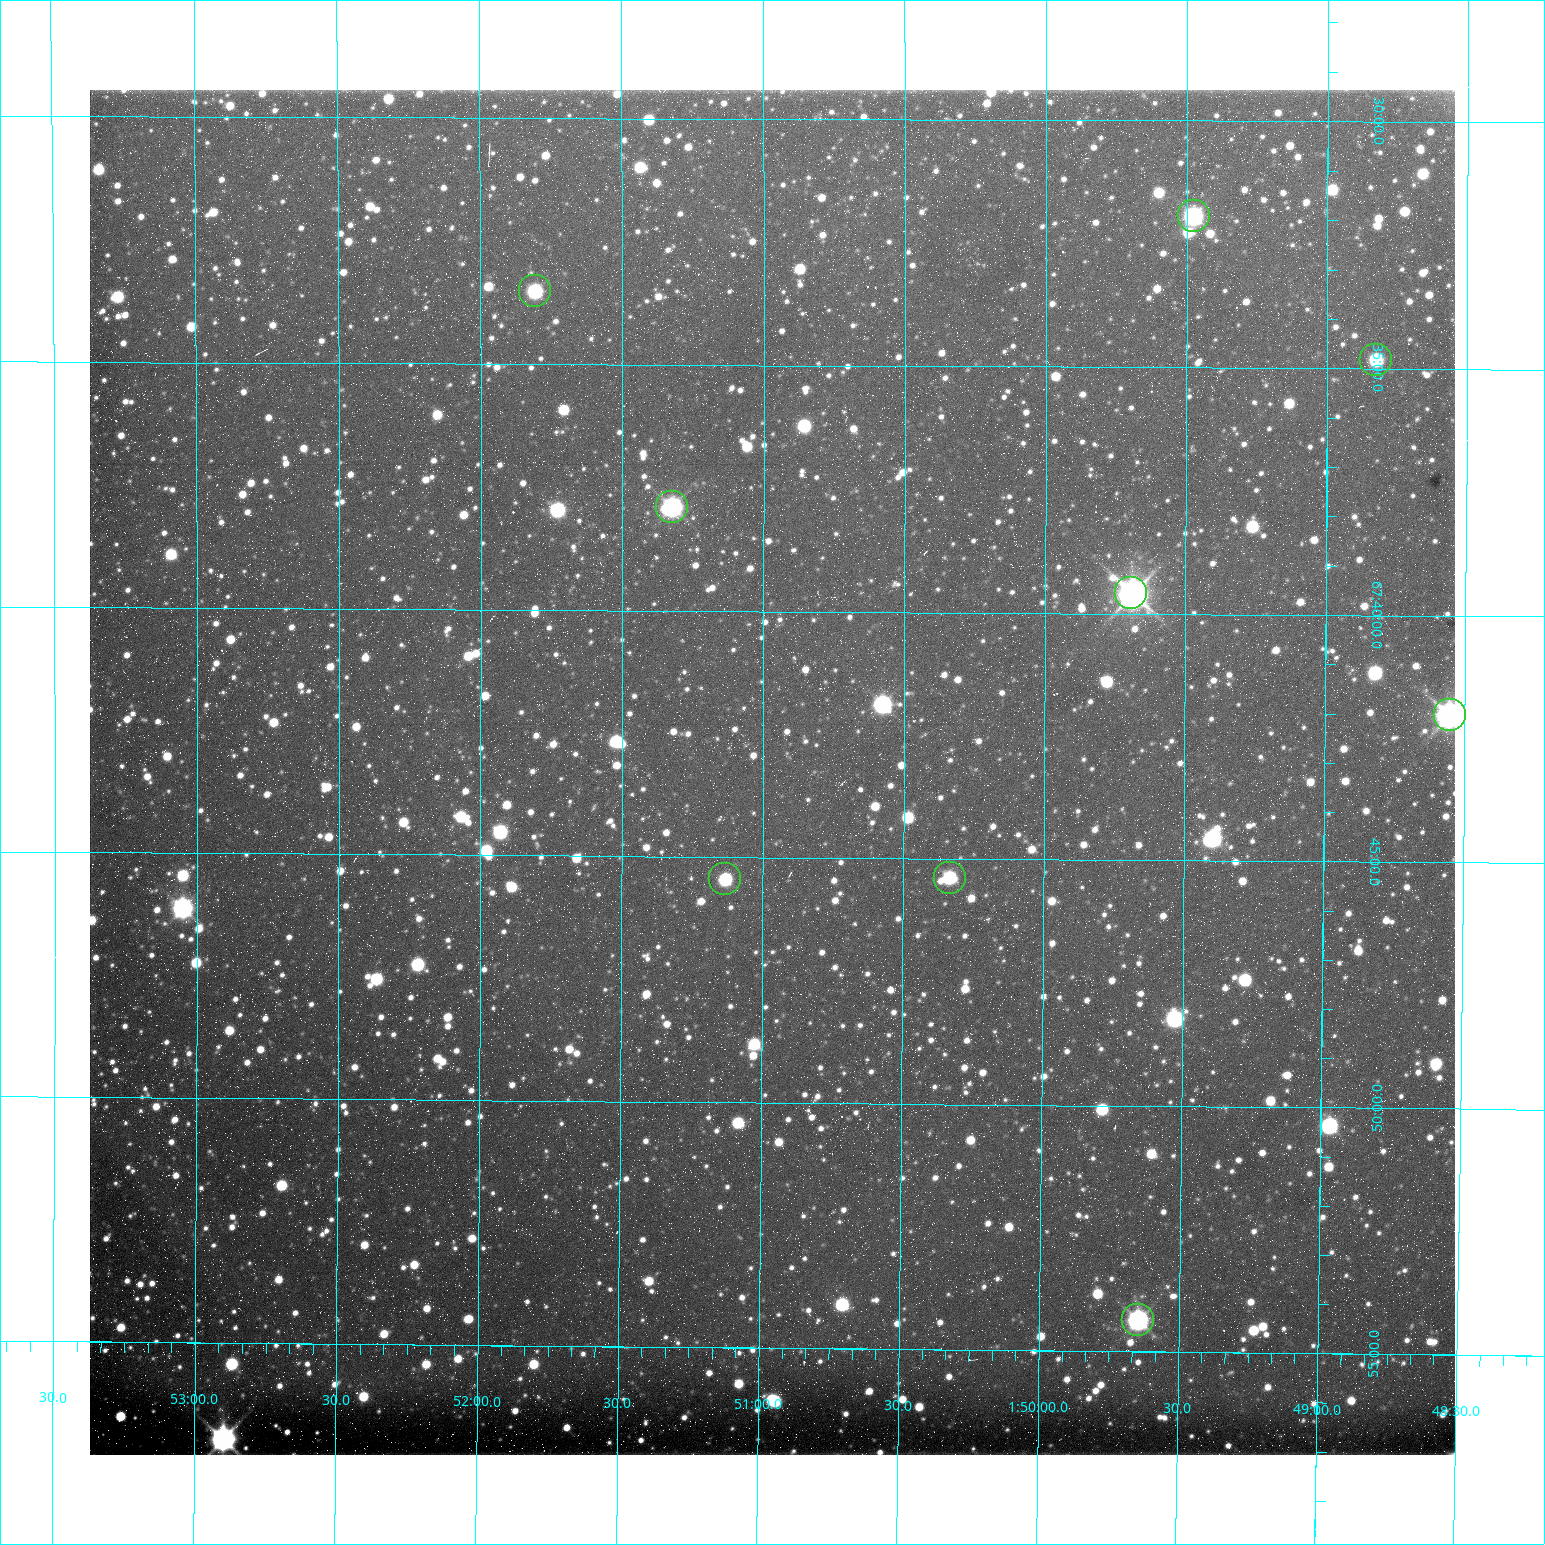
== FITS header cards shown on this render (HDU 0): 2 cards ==
NAXIS1  =                 1365 /fastest changing axis
NAXIS2  =                 1365 /next to fastest changing axis

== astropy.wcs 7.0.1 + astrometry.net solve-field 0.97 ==
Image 1365 x 1365 px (HDU 0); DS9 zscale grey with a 90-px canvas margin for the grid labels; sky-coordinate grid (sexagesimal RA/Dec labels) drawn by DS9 from the SOLVED WCS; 9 Tycho-2 reference stars matched to detected sources circled (green)
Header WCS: RA---TAN/DEC--TAN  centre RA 01:50:58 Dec +67:43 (27.74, +67.72 deg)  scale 1.22 arcsec/px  FOV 27.7' x 27.7'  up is +180 deg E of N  parity flipped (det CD > 0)
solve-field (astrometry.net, Tycho-2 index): VERIFIED the header's WCS against the Tycho-2 star catalogue (9 matches, 0 conflicts) and refined it, rather than solving blind
Solved WCS: RA---TAN-SIP/DEC--TAN-SIP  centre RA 01:50:58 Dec +67:43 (27.74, +67.72 deg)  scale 1.21 arcsec/px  FOV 27.5' x 27.8'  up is +180 deg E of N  parity flipped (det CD > 0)
The solver's refit moves the header's centre by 0.58 arcsec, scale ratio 0.9933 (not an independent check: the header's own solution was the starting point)
Tycho-2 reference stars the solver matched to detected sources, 9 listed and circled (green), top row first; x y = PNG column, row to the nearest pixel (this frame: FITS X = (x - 90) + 1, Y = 1365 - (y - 90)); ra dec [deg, ICRS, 3 dp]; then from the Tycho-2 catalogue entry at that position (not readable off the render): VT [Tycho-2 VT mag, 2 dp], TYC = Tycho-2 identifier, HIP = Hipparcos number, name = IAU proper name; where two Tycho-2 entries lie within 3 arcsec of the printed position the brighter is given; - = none
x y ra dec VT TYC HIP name
1194 216 27.369 +67.532 10.15 4310-718-1 - -
535 291 27.952 +67.559 11.39 4310-426-1 - -
1376 360 27.206 +67.580 11.67 4310-651-1 - -
672 507 27.831 +67.631 9.77 4310-576-1 8630 -
1131 593 27.423 +67.660 8.23 4310-882-1 8506 -
1450 715 27.138 +67.700 10.22 4310-786-1 - -
950 878 27.583 +67.757 11.36 4310-210-1 - -
725 879 27.783 +67.758 12.12 4310-680-1 - -
1138 1320 27.412 +67.906 9.68 4310-468-1 - -